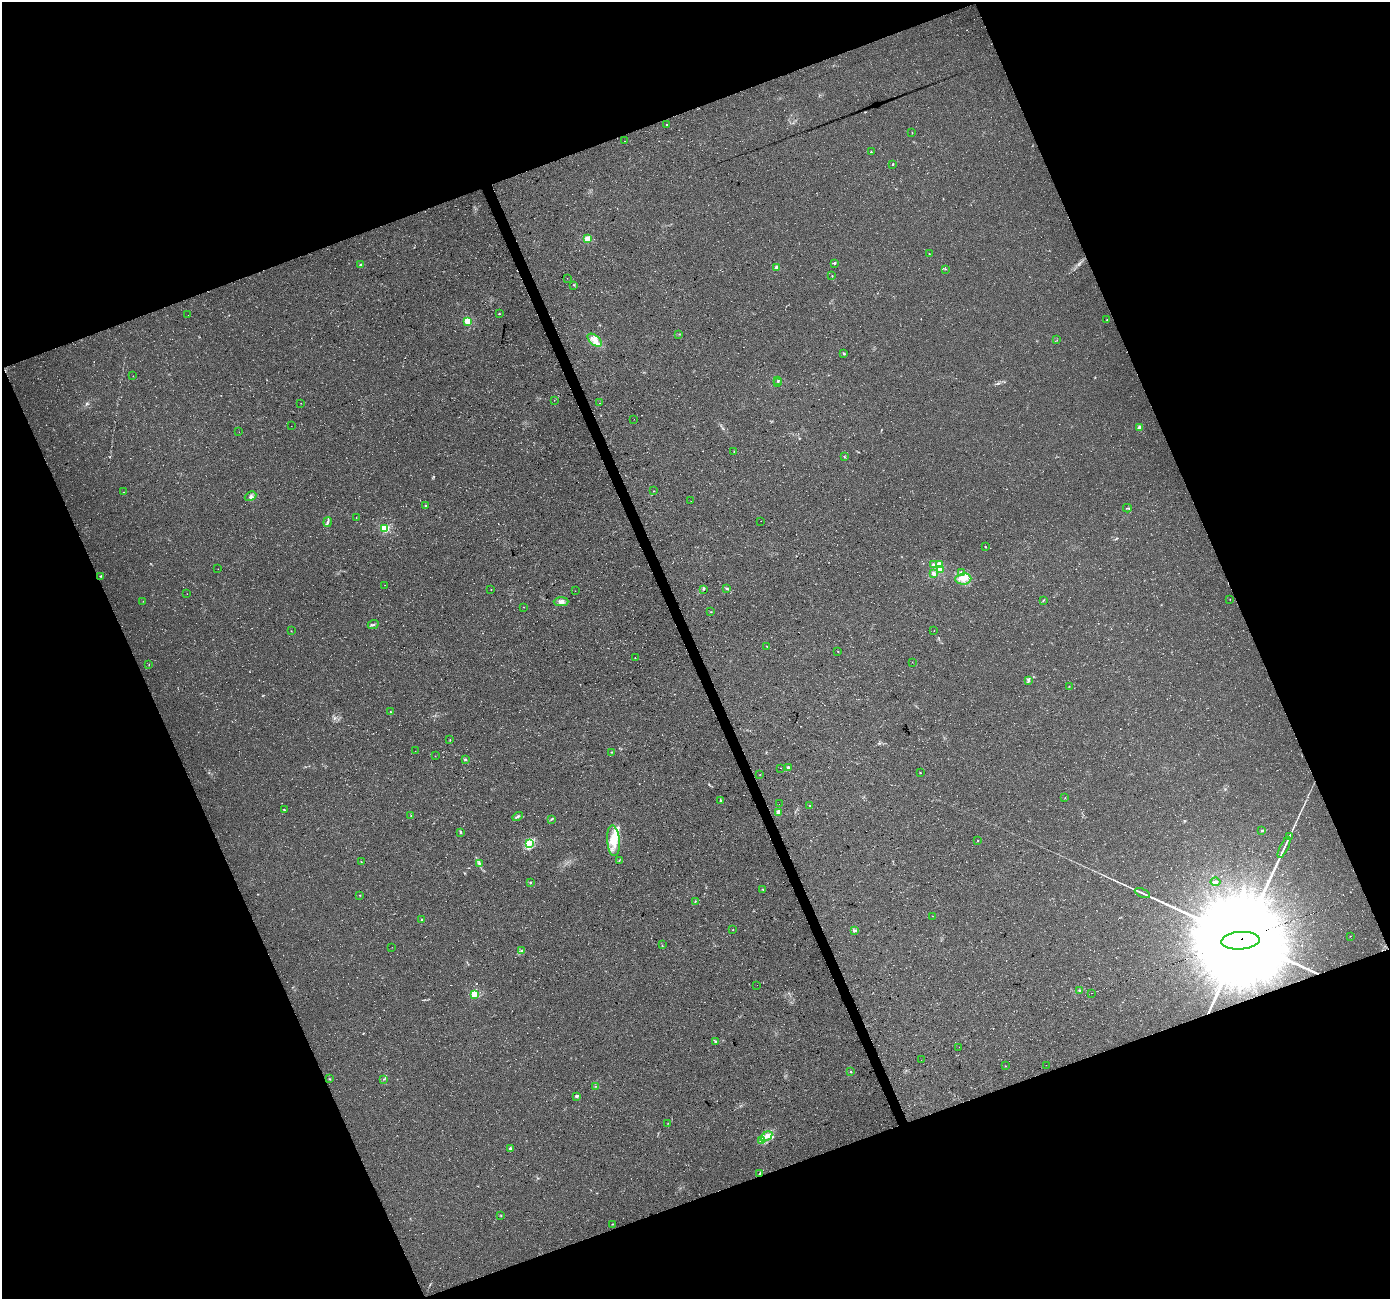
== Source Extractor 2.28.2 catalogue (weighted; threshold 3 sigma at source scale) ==
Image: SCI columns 2-5553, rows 134-5320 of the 5553 x 5399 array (HDU 1 of 3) = the unmasked area's bounding box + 8 px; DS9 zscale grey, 4 x 4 block average (1 PNG px = mean of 4 x 4 image px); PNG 1392 x 1301 px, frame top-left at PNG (2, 2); each listed source drawn as its Kron ellipse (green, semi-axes under 4 px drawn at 4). Shown black and unused: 42% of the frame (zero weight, under 3 of 4 exposures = <1% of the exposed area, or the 3 px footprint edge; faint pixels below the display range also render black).
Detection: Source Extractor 2.28.2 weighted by HDU 2 'WHT'. Background 0.0328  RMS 0.0079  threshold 0.0356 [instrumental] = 3 sigma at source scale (4.5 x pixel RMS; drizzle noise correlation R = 1.50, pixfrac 1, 0.0396/0.0396 arcsec/px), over >= 5 px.
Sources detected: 156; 1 too faint to see at this stretch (4 x 4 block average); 3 inside a brighter object's white glare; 3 cosmic-ray / hot-pixel residue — neither listed nor drawn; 9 inside a brighter listed object's ellipse — not listed separately; the other 140 listed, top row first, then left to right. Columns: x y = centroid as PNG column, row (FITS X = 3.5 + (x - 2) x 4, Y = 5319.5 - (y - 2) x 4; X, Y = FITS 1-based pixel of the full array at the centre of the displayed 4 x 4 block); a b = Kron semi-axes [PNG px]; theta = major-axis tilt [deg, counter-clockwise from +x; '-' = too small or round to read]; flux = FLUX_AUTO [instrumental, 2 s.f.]
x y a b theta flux
667 124 2 2 - 3.9
912 133 2 2 - 1.2
624 141 2 2 - 0.92
871 152 2 2 - 5.3
893 164 2 2 - 4
588 239 2 2 - 210
929 254 2 2 - 3.2
835 263 2 2 - 8.3
361 265 2 2 - 46
777 267 2 2 - 96
945 269 2 2 - 1.9
832 276 2 2 - 2
567 278 2 2 - 0.78
573 285 2 2 - 1.9
499 314 2 2 - 5.8
188 315 2 2 - 0.72
1107 319 2 2 - 1.5
468 321 2 2 - 320
679 334 2 2 - 1.4
595 340 8 4 -40 32
1057 340 2 2 - 1.8
844 353 3 2 - 5.9
133 376 2 2 - 1.8
778 380 2 2 - 3.1
778 383 2 2 - 3
554 400 2 2 - 0.9
301 403 2 2 - 1.2
600 403 2 2 - 0.85
634 419 2 2 - 0.65
291 426 2 2 - 0.96
1139 427 2 2 - 64
239 432 2 2 - 0.51
734 452 2 2 - 1.5
844 457 2 2 - 2.9
653 491 2 2 - 2.7
124 492 2 2 - 1.9
251 496 6 3 28 12
691 501 2 2 - 0.72
425 505 2 2 - 3.2
1127 508 4 2 - 4.2
356 518 2 2 - 1.3
761 521 2 2 - 0.78
328 522 5 2 - 7.6
385 528 2 2 - 480
985 547 2 2 - 2.3
934 565 2 2 - 53
939 565 2 2 - 120
218 569 2 2 - 0.7
940 570 2 2 - 120
961 572 2 2 - 2.1
934 574 2 2 - 84
100 576 3 2 - 3.4
963 579 8 5 5 35
385 585 2 2 - 1.1
491 589 2 2 - 1.3
704 589 2 2 - 1.6
727 589 4 2 - 5.3
575 591 2 2 - 1.8
187 594 2 2 - 0.86
1230 599 2 2 - 0.95
1043 600 2 2 - 2.2
143 601 2 2 - 1.2
561 602 7 4 1 20
524 607 2 2 - 1.6
711 612 2 2 - 1.9
373 625 5 2 - 9.4
291 631 2 2 - 1.5
934 631 2 2 - 1
767 646 3 2 - 2.1
838 651 2 2 - 2.2
635 658 2 2 - 1.3
912 662 2 2 - 0.86
149 664 2 2 - 1.3
1029 681 2 2 - 3
1069 686 2 2 - 1.2
390 711 2 2 - 1.8
450 740 2 2 - 2.3
415 751 2 2 - 0.83
612 752 2 2 - 2.1
435 756 2 2 - 0.97
465 759 3 2 - 4.2
780 768 2 2 - 1.7
788 768 2 2 - 19
920 773 2 2 - 5
760 774 2 2 - 1.4
1065 798 2 2 - 1.2
720 800 2 2 - 5.5
779 804 2 2 - 0.67
809 805 2 2 - 1.9
284 810 4 2 - 3.2
778 812 2 2 - 80
411 816 2 2 - 1.4
518 817 5 2 - 8.5
551 819 2 2 - 2.3
1262 831 2 2 - 19
461 832 2 2 - 5.4
1289 836 2 2 - 2.7
613 841 15 6 -85 71
978 841 2 2 - 1.4
529 843 2 2 - 86
1284 847 11 2 64 17
619 860 2 2 - 2
361 862 2 2 - 1.9
480 863 2 2 - 3.2
530 882 2 2 - 3.7
1216 882 5 2 - 11
763 889 3 2 - 3.2
1142 893 8 2 -25 12
360 895 2 2 - 2.2
695 901 3 2 - 1.5
933 916 2 2 - 1
422 920 3 3 - 5.2
733 929 2 2 - 1.7
854 931 3 2 - 6.8
1350 936 2 2 - 0.97
1240 941 19 8 4 97000
662 945 2 2 - 1.1
392 947 2 2 - 0.71
522 951 4 2 - 6.7
757 985 2 2 - 1.4
1079 990 3 2 - 4.6
1091 993 2 2 - 290
474 994 2 2 - 310
716 1041 3 2 - 2.3
959 1047 2 2 - 1.1
921 1060 2 2 - 5.4
1046 1065 2 2 - 0.64
1006 1066 2 2 - 1.1
851 1072 2 2 - 2.4
330 1079 2 2 - 1.8
384 1079 3 2 - 2.6
596 1086 3 2 - 2.5
576 1096 3 2 - 10
668 1123 2 2 - 1.2
766 1136 6 3 34 18
761 1140 3 2 - 7.2
510 1148 2 2 - 40
760 1174 3 2 - 8.1
501 1216 2 2 - 1.5
612 1224 2 2 - 2.5
Overlapping masked pixels (flux is a lower limit): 2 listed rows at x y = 1240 941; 760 1174
Diffuse or blended objects may show on this block-average render without a row.